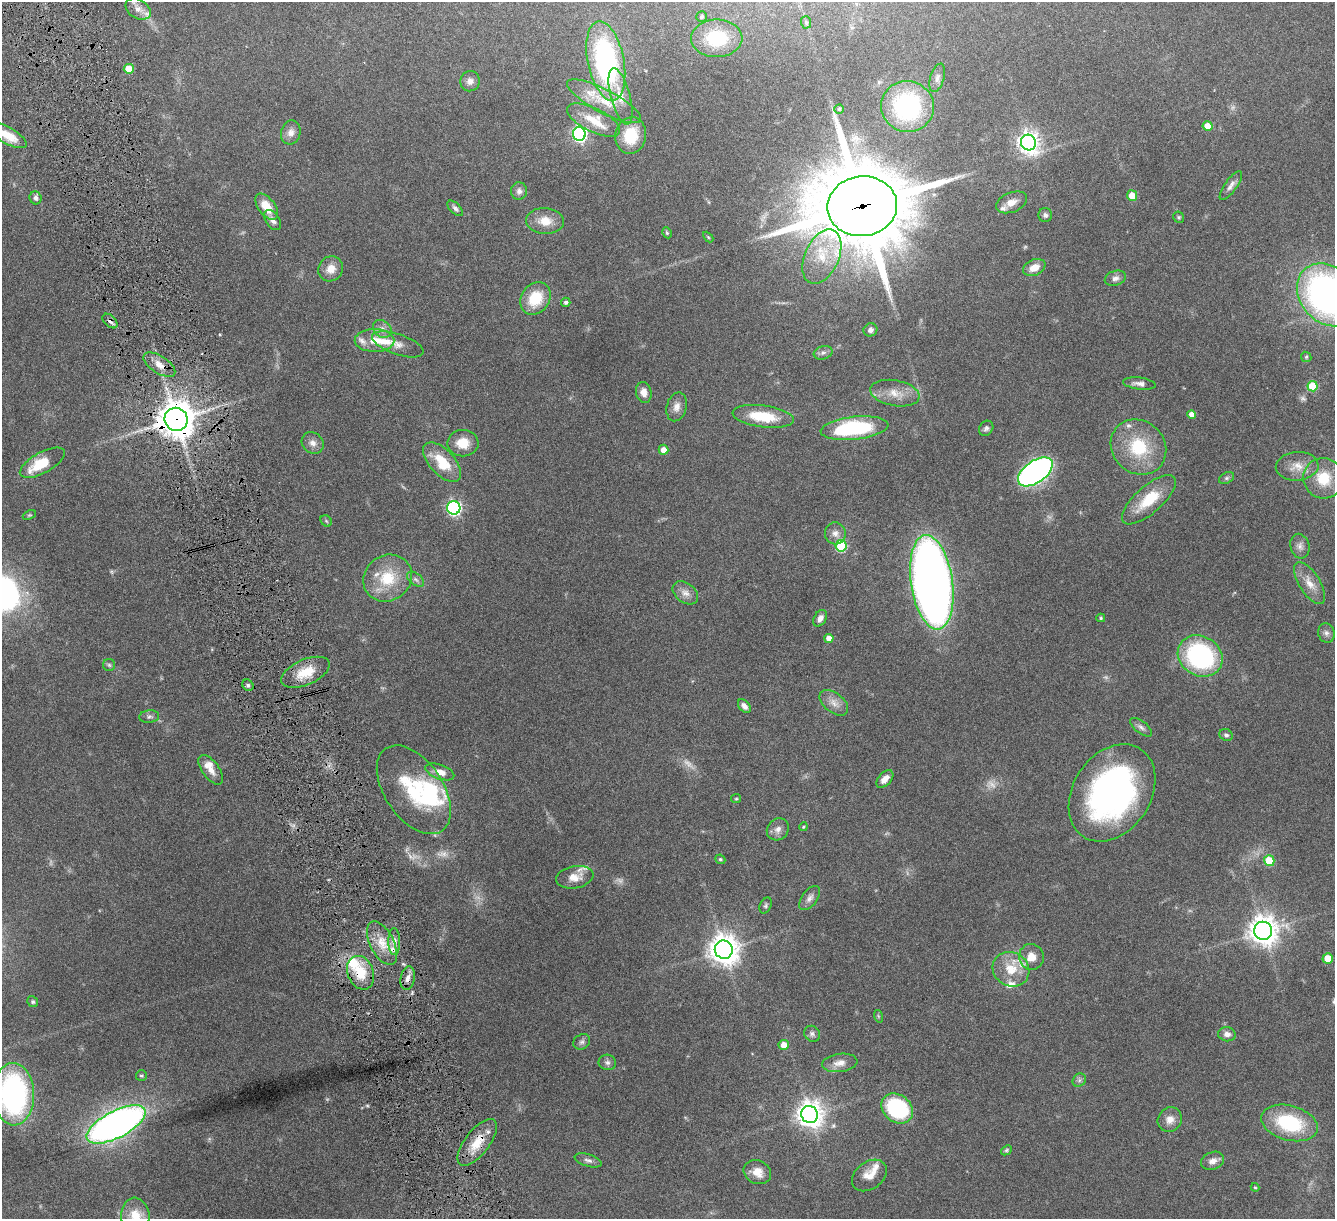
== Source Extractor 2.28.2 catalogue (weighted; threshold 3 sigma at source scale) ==
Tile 11 of 4 x 4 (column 3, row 3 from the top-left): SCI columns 2689-4021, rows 1379-2595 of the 5378 x 5312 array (HDU 1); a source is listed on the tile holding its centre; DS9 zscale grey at full resolution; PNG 1337 x 1221 px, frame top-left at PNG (2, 2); each listed source drawn as its Kron ellipse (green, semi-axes under 4 px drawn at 4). Shown black and unused: <1% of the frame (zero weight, under 4 of 8 exposures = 1% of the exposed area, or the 3 px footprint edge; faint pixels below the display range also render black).
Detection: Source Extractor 2.28.2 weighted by HDU 2 'WHT'; one run over the whole footprint, this tile lists its part. Background 0.0526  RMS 0.0039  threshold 0.0158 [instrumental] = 3 sigma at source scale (4.09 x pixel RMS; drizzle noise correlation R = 1.36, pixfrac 0.8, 0.05/0.05 arcsec/px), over >= 5 px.
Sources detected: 166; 8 too faint to see at this stretch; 1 inside a brighter object's white glare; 1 cosmic-ray / hot-pixel residue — neither listed nor drawn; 17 inside a brighter listed object's ellipse — not listed separately; the other 139 listed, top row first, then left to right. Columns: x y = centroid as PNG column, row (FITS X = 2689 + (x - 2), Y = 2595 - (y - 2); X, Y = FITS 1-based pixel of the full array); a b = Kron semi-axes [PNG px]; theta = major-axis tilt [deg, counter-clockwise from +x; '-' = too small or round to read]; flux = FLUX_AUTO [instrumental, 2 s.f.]
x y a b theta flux
138 9 13 9 -32 2.7
702 17 5 5 - 0.56
806 22 6 5 - 0.57
717 38 25 19 1 15
606 61 40 18 -78 67
129 69 5 5 - 7.2
937 78 14 7 74 1.7
470 81 10 9 - 2
620 96 29 9 -75 5.6
604 101 41 11 -28 9.4
907 106 26 25 - 42
839 109 5 4 - 0.42
594 120 29 12 -26 6.9
1207 126 5 5 - 5.5
291 132 12 9 75 2.3
579 134 7 6 - 91
8 135 21 8 -30 5.7
631 135 18 15 79 12
1028 142 8 7 - 230
1231 186 17 6 54 1.8
519 191 9 8 - 1.5
1132 195 5 5 - 5.5
35 198 6 6 - 1.1
1012 202 16 9 22 3
862 206 35 30 7 4600
267 207 15 8 -52 6.6
455 208 10 5 -45 1
1045 215 7 7 - 1.1
1179 217 6 5 - 0.54
273 220 11 6 -56 1.9
545 221 19 13 -3 5.7
667 233 6 4 -63 0.47
708 237 6 3 -45 0.36
822 257 29 17 66 11
1034 268 11 8 24 4.1
331 269 13 12 - 3.6
1115 278 11 7 19 1.5
1328 295 34 27 -48 140
535 298 17 14 54 11
566 302 4 4 - 0.95
110 321 9 5 -43 1.1
382 329 10 8 -41 1.9
870 330 7 6 - 1.4
374 340 20 11 0 5.8
398 344 27 10 -19 3.6
823 353 9 6 16 1.2
1306 357 5 4 - 0.46
159 365 18 8 -33 3.7
1139 384 16 6 -7 1.8
1313 386 5 5 - 15
644 393 11 7 -78 2.7
895 393 25 13 -10 5.8
677 407 15 10 75 2.6
1191 415 4 4 - 2.7
763 416 31 11 -7 13
176 419 12 11 - 710
854 428 34 11 6 35
986 428 8 6 54 1.1
313 443 12 10 -45 2.3
463 443 15 13 1 6.1
1138 447 29 26 -44 19
663 450 5 5 - 3.1
442 462 24 12 -47 11
42 463 25 10 29 10
1297 466 21 14 5 4.9
1035 472 20 11 35 140
1226 478 8 5 27 0.76
1324 478 20 20 - 11
1149 500 34 13 42 12
454 508 7 6 - 81
29 515 7 4 23 0.48
326 521 6 5 - 0.53
835 533 11 10 - 2.3
841 546 6 5 - 25
1300 546 12 9 -75 2
388 578 25 22 36 14
416 579 10 5 -38 1.2
932 582 47 21 -82 390
1310 583 24 10 -58 4.6
685 593 14 9 -37 2.6
820 618 9 6 59 2
1101 618 4 4 - 0.48
1326 633 10 8 -74 1.3
829 638 4 4 - 2.7
1200 656 23 19 -31 54
109 665 6 6 - 0.67
305 672 26 12 24 8.6
248 685 6 5 - 0.74
834 703 16 9 -39 3
744 706 8 5 -50 1.8
149 717 10 6 6 1
1141 727 13 6 -38 1.3
1226 735 7 5 -32 0.9
211 770 17 8 -53 3.1
440 772 15 7 -20 3.4
885 779 10 6 47 2.8
414 790 50 29 -55 28
1112 793 52 38 57 110
736 799 5 4 - 0.4
803 827 4 3 - 0.34
778 829 12 10 47 2.2
720 859 5 4 - 0.57
1269 861 5 5 - 12
575 877 19 11 10 4.3
810 898 14 7 53 1.8
766 905 8 5 63 0.77
1263 931 9 9 - 470
394 942 13 6 -89 2.1
382 943 24 12 -63 6.7
724 950 9 9 - 520
1031 957 13 12 - 4.1
1328 958 5 5 - 7.5
1011 969 19 17 -30 8.3
361 973 17 13 -68 9.9
408 978 12 7 79 2.4
33 1002 6 5 - 0.54
878 1016 6 4 -72 0.47
812 1034 8 7 - 1.1
1227 1034 9 7 -8 2
582 1042 9 7 34 1.1
784 1045 5 5 - 3.5
607 1062 9 7 -12 1.2
840 1063 18 9 7 3.1
141 1076 5 5 - 0.57
1079 1080 7 6 - 0.97
13 1094 31 20 -88 75
897 1109 17 13 -37 37
809 1115 9 8 - 370
1170 1119 13 11 49 3.2
1289 1123 29 17 -15 24
116 1124 32 13 27 200
477 1143 28 12 52 7.9
1006 1150 6 4 41 0.55
588 1160 14 6 -17 1.4
1213 1161 12 8 22 2.4
757 1172 14 11 -24 4.4
869 1175 19 13 36 4.6
1255 1187 4 4 - 0.37
135 1216 18 14 -85 7.3
Overlapping masked pixels (flux is a lower limit): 7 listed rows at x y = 862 206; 110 321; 159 365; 176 419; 361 973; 408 978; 477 1143
Isophote crosses this tile's border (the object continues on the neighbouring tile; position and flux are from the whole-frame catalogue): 5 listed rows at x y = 138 9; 8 135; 1328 295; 13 1094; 135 1216